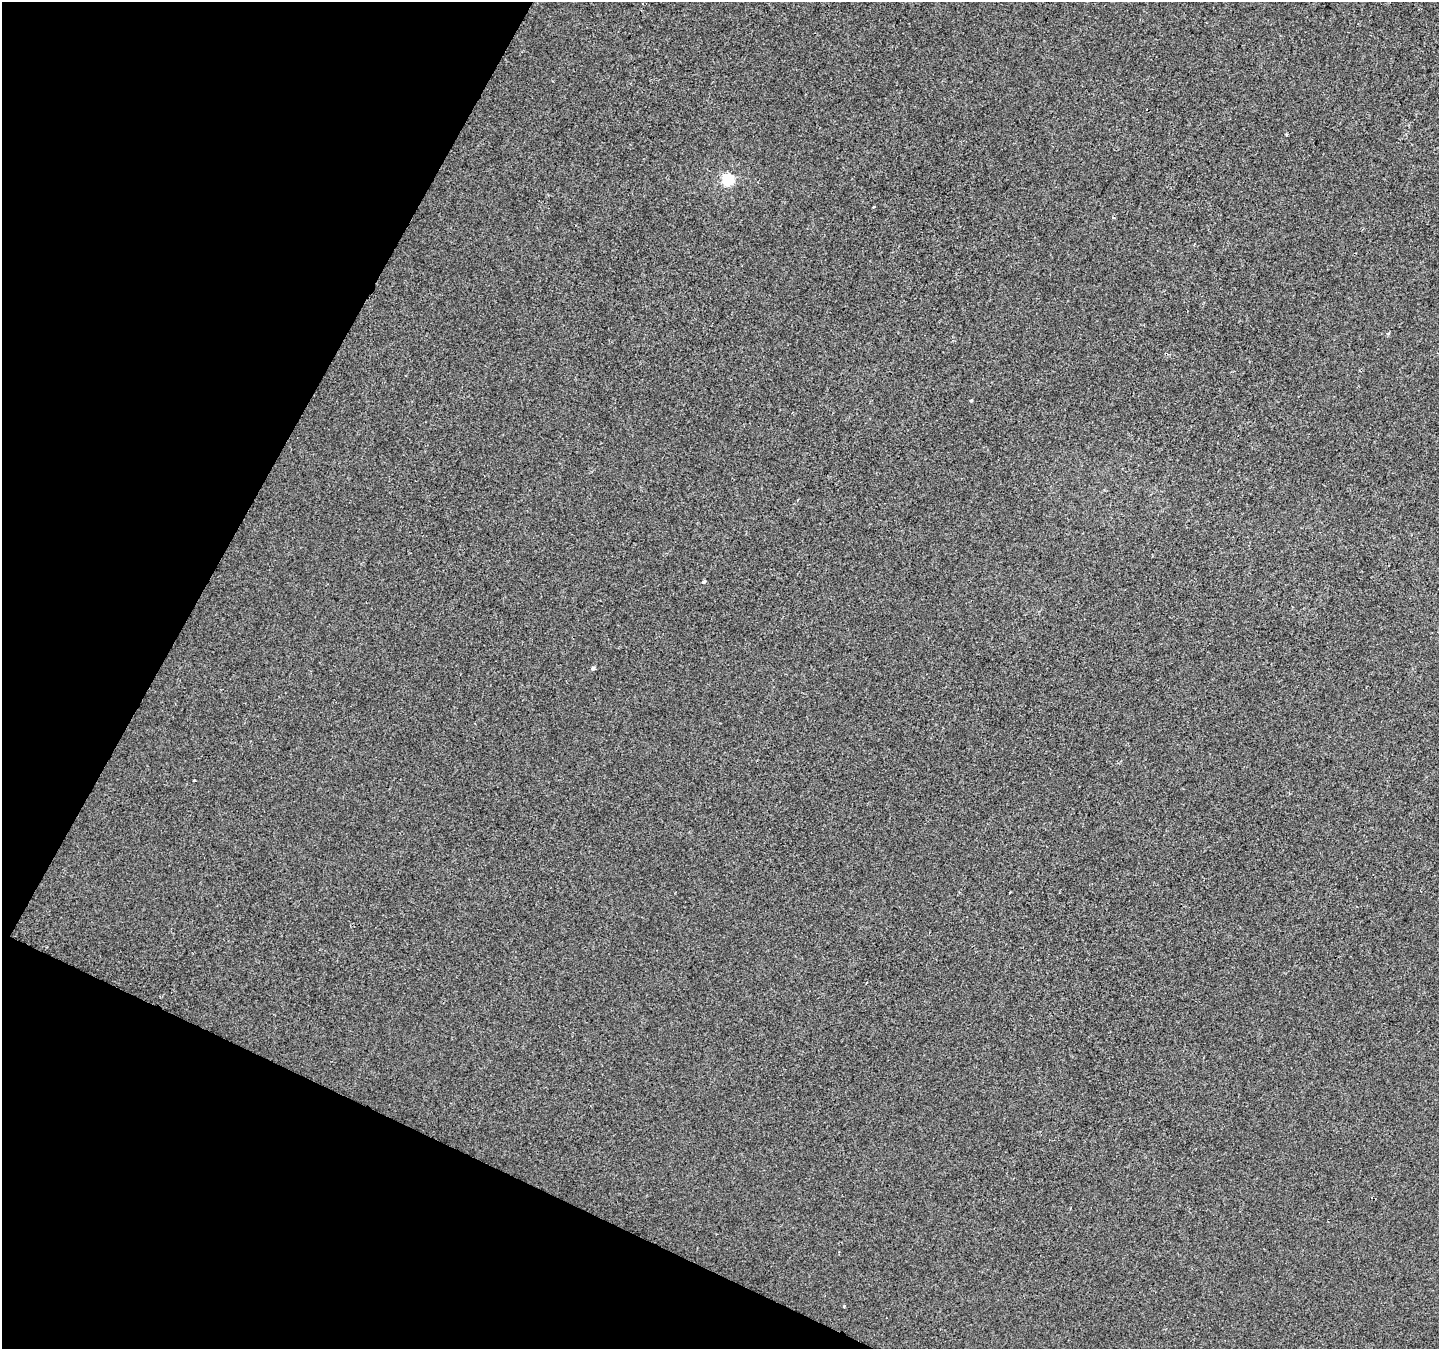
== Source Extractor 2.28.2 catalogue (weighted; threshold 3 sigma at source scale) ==
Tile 9 of 4 x 4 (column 1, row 3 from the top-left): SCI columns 6-1442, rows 1612-2958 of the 5752 x 5851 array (HDU 1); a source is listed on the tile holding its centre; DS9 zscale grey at full resolution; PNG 1441 x 1351 px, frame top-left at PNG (2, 2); no overlay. Shown black and unused: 22% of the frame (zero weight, under 2 of 3 exposures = <1% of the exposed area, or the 3 px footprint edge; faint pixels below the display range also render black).
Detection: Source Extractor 2.28.2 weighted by HDU 2 'WHT'; one run over the whole footprint, this tile lists its part. Background -3.62e-04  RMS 0.0045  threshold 0.0203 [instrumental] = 3 sigma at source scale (4.5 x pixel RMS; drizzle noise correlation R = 1.50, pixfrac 1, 0.0396/0.0396 arcsec/px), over >= 5 px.
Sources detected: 9; all 9 listed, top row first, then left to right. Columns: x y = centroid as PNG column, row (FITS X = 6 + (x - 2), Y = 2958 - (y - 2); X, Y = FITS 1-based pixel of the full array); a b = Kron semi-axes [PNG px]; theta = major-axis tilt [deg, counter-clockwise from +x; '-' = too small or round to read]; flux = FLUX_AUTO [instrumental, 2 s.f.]
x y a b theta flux
728 179 5 5 - 47
874 207 3 2 - 0.58
1388 333 5 4 - 0.69
971 401 3 3 - 0.46
703 582 4 3 - 2.5
593 668 4 3 - 2.5
194 780 3 3 - 0.68
1010 892 3 3 - 0.82
844 1307 4 3 - 2.1